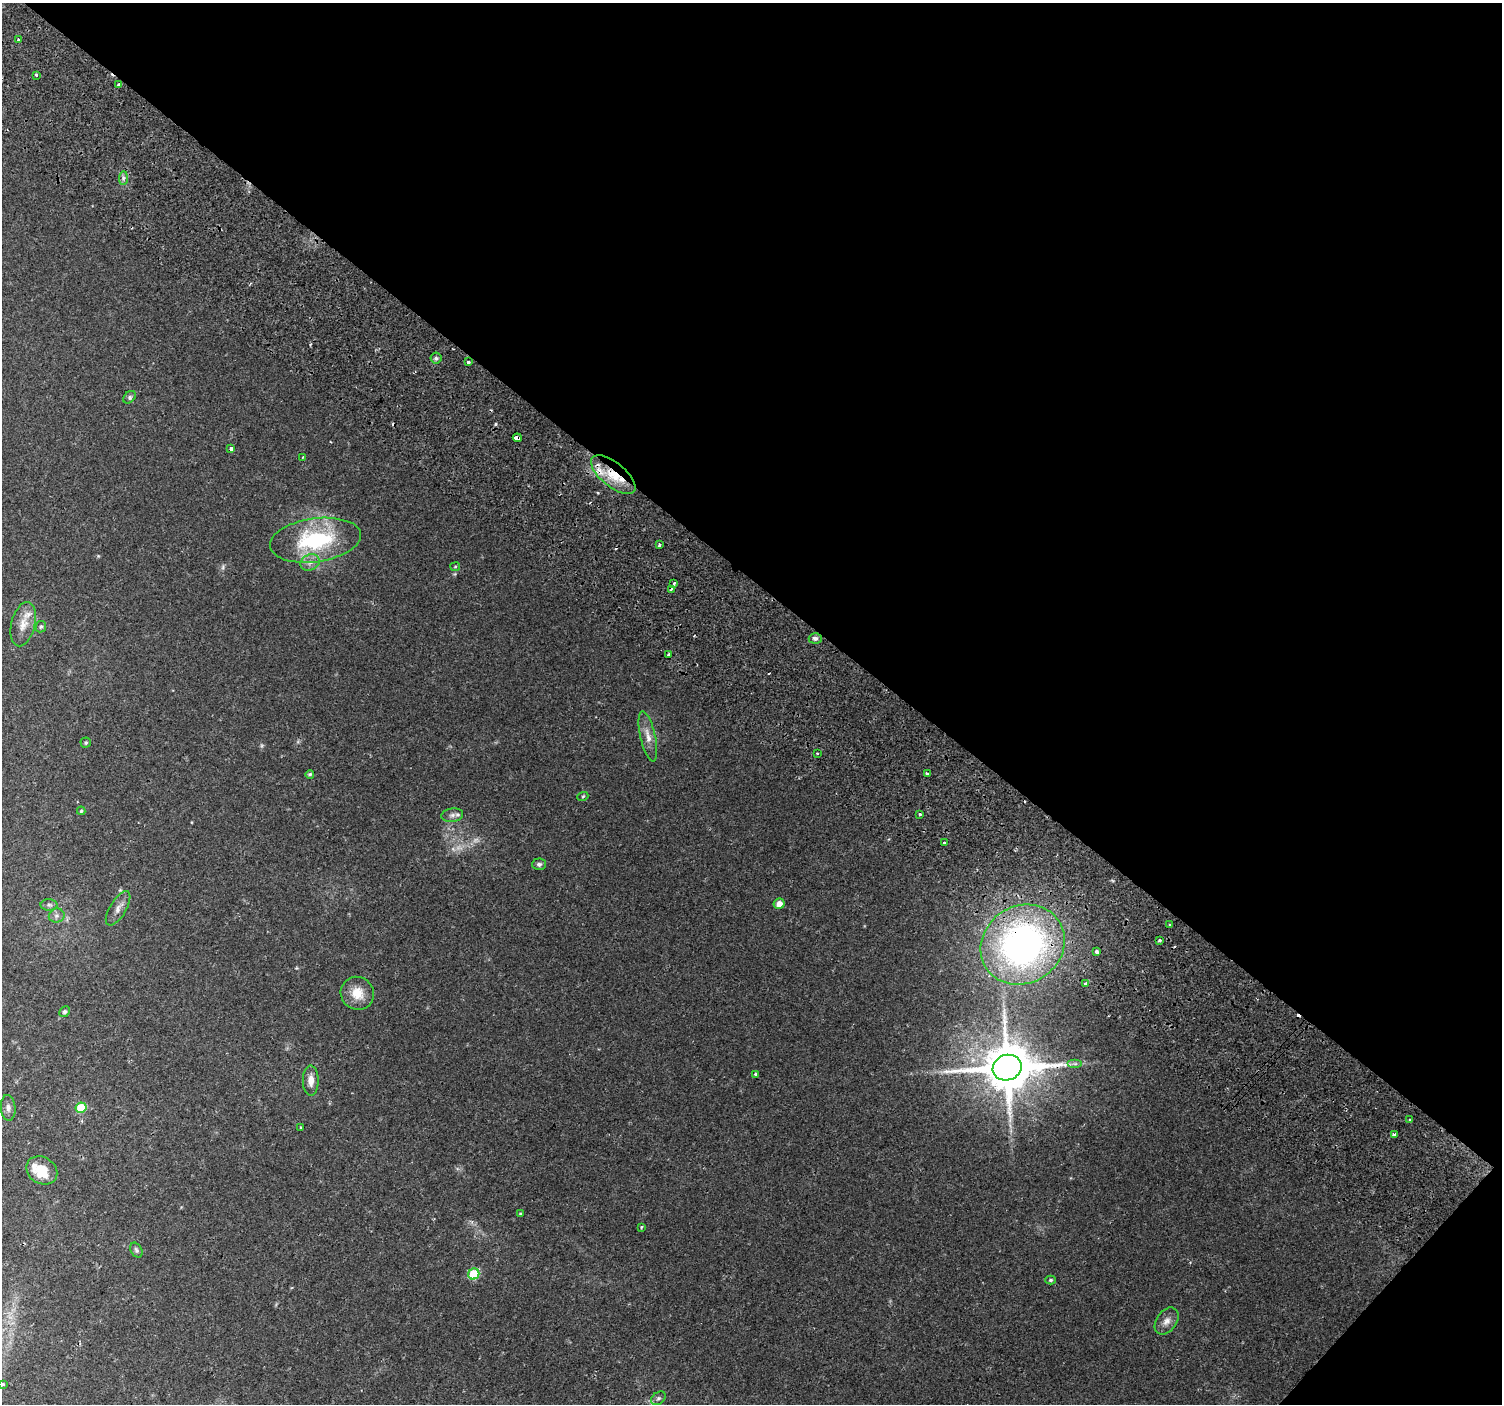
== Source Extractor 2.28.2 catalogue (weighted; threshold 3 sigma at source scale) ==
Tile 8 of 4 x 4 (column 4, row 2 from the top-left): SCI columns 4593-6092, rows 3143-4544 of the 6176 x 6218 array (HDU 1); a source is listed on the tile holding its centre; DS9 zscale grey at full resolution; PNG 1504 x 1406 px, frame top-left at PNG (2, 3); each listed source drawn as its Kron ellipse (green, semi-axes under 4 px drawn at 4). Shown black and unused: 43% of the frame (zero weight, under 2 of 3 exposures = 6% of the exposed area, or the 3 px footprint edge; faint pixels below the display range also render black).
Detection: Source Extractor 2.28.2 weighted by HDU 2 'WHT'; one run over the whole footprint, this tile lists its part. Background 0.0506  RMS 0.0043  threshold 0.0196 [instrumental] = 3 sigma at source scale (4.5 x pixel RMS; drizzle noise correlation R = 1.50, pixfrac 1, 0.0396/0.0396 arcsec/px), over >= 5 px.
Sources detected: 74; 3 too faint to see at this stretch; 7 cosmic-ray / hot-pixel residue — neither listed nor drawn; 3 inside a brighter listed object's ellipse — not listed separately; the other 61 listed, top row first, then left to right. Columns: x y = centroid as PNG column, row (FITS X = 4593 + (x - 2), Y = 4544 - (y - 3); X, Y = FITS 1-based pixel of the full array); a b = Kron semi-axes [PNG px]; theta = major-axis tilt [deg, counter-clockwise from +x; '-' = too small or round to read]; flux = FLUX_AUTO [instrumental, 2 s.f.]
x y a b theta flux
18 39 3 3 - 1.6
36 75 3 3 - 2
119 85 4 3 - 3.1
123 178 7 4 89 0.98
436 358 5 5 - 0.82
468 362 3 3 - 1.7
129 397 7 5 43 0.85
517 438 4 3 - 14
231 448 3 3 - 20
302 457 2 2 - 0.4
613 475 27 12 -39 12
315 540 46 22 8 38
659 545 3 3 - 0.88
310 562 10 8 23 2.5
455 567 5 4 - 0.5
674 583 3 3 - 1.4
671 589 3 2 - 0.68
23 624 22 12 76 5.4
41 627 6 5 - 0.73
815 638 6 5 - 1.2
669 654 4 3 - 2.6
648 736 25 7 -77 4.2
86 743 5 5 - 0.64
817 753 3 2 - 0.81
310 774 4 4 - 0.7
927 774 3 3 - 1.2
583 796 5 3 - 0.44
81 811 4 3 - 0.53
919 814 3 3 - 2.6
452 815 11 6 8 1.8
944 843 3 3 - 18
539 864 7 6 - 1.2
779 904 5 5 - 2.7
49 905 8 6 -1 1.1
118 908 19 8 59 3
57 916 8 7 - 1.5
1170 925 3 3 - 1.2
1160 940 4 3 - 0.98
1023 945 43 38 34 150
1097 952 4 3 - 2
1086 984 3 3 - 1.5
357 993 17 16 - 7.4
65 1012 5 5 - 1
1075 1064 7 4 0 1
1007 1068 14 12 19 2400
756 1074 4 3 - 1.2
311 1080 15 8 -90 3.5
8 1108 13 7 -86 1.7
81 1108 5 5 - 16
1409 1120 4 3 - 0.5
301 1128 3 3 - 0.52
1394 1134 3 3 - 3
42 1170 16 13 -32 9.5
520 1214 4 3 - 0.37
641 1227 4 3 - 0.44
136 1250 8 5 -61 0.92
474 1274 6 5 - 24
1051 1280 5 4 - 0.69
1167 1321 15 10 54 3
3 1384 3 3 - 1.4
658 1398 8 6 38 1.1
Overlapping masked pixels (flux is a lower limit): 4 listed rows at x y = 517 438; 613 475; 1023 945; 1007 1068
Isophote crosses this tile's border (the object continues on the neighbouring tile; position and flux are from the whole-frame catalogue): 1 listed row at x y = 3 1384